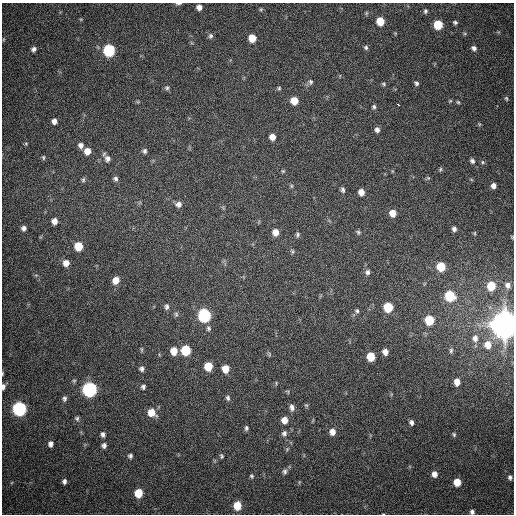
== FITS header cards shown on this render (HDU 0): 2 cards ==
NAXIS1  =                  512
NAXIS2  =                  512

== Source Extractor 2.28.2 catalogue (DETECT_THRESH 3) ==
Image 512 x 512 px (HDU 0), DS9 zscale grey, 1 PNG px = 1 image px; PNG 516 x 516 px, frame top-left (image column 1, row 512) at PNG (2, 3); no overlay
Background 408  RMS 11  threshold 32.4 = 3 sigma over >= 5 px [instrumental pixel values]
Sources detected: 117; all 117 listed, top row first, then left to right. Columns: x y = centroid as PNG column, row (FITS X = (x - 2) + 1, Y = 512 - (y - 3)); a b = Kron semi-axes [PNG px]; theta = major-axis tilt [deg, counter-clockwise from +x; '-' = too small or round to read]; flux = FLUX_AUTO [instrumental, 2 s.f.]
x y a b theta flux
179 3 8 3 1 1.6e+03
199 7 6 6 - 4.1e+03
261 9 6 5 - 1.0e+03
425 11 7 5 76 1.5e+03
380 21 6 6 - 1.6e+04
455 22 4 3 - 1.3e+03
438 25 6 6 - 2.7e+04
211 36 7 6 - 1.9e+03
252 38 6 6 - 1.2e+04
3 39 6 3 89 7.8e+02
366 47 6 6 - 1.5e+03
474 48 5 5 - 2.2e+03
34 49 6 6 - 2.5e+03
109 50 7 6 - 7.7e+04
310 82 8 6 -77 1.8e+03
416 83 6 5 - 1.6e+03
384 84 6 4 -19 1.1e+03
167 88 6 5 - 1.4e+03
279 88 5 4 - 9.5e+02
506 98 6 4 -74 1.0e+03
294 101 6 6 - 1.2e+04
450 101 5 4 - 7.7e+02
458 102 5 4 - 9.0e+02
398 105 3 3 - 3.4e+03
374 107 6 5 - 1.4e+03
54 121 6 6 - 3.6e+03
479 124 6 4 -72 8.5e+02
377 130 6 5 - 2.6e+03
272 137 5 5 - 5.2e+03
26 143 5 3 - 6.9e+02
81 145 7 6 - 3.2e+03
87 151 7 7 - 6.7e+03
145 151 6 5 - 1.7e+03
43 157 7 4 -84 1.1e+03
107 159 9 8 - 3.6e+03
472 161 7 6 - 2.1e+03
483 162 7 5 -22 1.2e+03
440 169 6 4 71 9.5e+02
283 171 4 4 - 8.5e+02
428 178 5 5 - 9.5e+02
115 179 6 6 - 1.9e+03
83 180 8 5 80 1.4e+03
291 186 6 4 -90 1.0e+03
493 186 7 6 - 3.5e+03
343 190 7 5 -77 1.6e+03
361 192 6 5 - 5.3e+03
178 204 7 7 - 3.3e+03
392 213 6 6 - 7.4e+03
54 221 6 5 - 4.4e+03
24 228 5 5 - 2.4e+03
454 229 5 4 - 2.2e+03
275 232 7 6 - 6.3e+03
358 232 6 6 - 1.2e+03
475 233 5 3 - 7.3e+02
297 235 6 5 - 1.4e+03
512 237 5 3 - 6.6e+02
78 246 6 6 - 1.8e+04
292 251 7 4 -72 1.2e+03
66 263 6 6 - 5.5e+03
441 267 6 6 - 2.2e+04
367 272 7 7 - 2.3e+03
115 280 7 6 - 7.4e+03
508 285 6 5 - 2.7e+03
491 286 7 6 - 2.0e+04
450 296 7 6 - 3.5e+04
167 307 8 6 84 2.1e+03
388 307 7 6 - 2.7e+04
357 311 6 5 - 1.4e+03
176 314 7 5 -86 1.5e+03
204 315 7 7 - 1.1e+05
429 320 7 6 - 2.4e+04
505 324 9 8 - 2.2e+06
208 328 7 6 - 1.6e+03
475 338 8 7 - 3.2e+03
488 345 8 7 - 6.5e+03
141 349 7 3 -89 8.8e+02
186 350 7 6 - 3.2e+04
174 351 7 6 - 9.4e+03
451 351 7 5 87 1.4e+03
385 352 6 5 - 4.0e+03
269 354 7 4 -54 1.0e+03
371 357 6 6 - 1.7e+04
208 366 7 6 - 1.7e+04
142 369 6 6 - 2.1e+03
225 369 6 6 - 1.1e+04
2 373 6 3 89 6.8e+02
457 382 6 5 - 5.5e+03
3 387 6 4 85 2.4e+03
143 387 5 5 - 1.7e+03
89 390 7 7 - 2.0e+05
228 398 7 5 -71 1.6e+03
64 399 7 6 - 1.8e+03
306 405 6 4 -40 9.2e+02
292 408 8 5 -81 2.8e+03
19 409 7 7 - 1.7e+05
151 412 8 7 - 1.0e+04
77 418 7 6 - 1.5e+03
284 420 7 6 - 6.5e+03
411 422 5 4 - 2.1e+03
246 428 6 5 - 1.5e+03
332 432 7 6 - 5.0e+03
284 433 7 7 - 2.4e+03
103 434 6 5 - 2.2e+03
454 435 6 4 -74 1.1e+03
51 444 6 5 - 2.9e+03
104 445 6 6 - 2.4e+03
130 456 5 5 - 1.6e+03
221 456 5 4 - 1.1e+03
285 471 7 6 - 2.0e+03
434 474 6 5 - 4.1e+03
252 476 6 5 - 1.2e+03
510 477 5 4 - 1.6e+03
64 481 6 5 - 2.2e+03
457 482 6 5 - 1.1e+04
138 493 6 6 - 1.9e+04
237 506 7 6 - 1.6e+04
472 512 4 4 - 1.8e+03
At the frame edge (FLAGS 8, measured only in part): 6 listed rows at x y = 179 3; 512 237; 505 324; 2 373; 3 387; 472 512